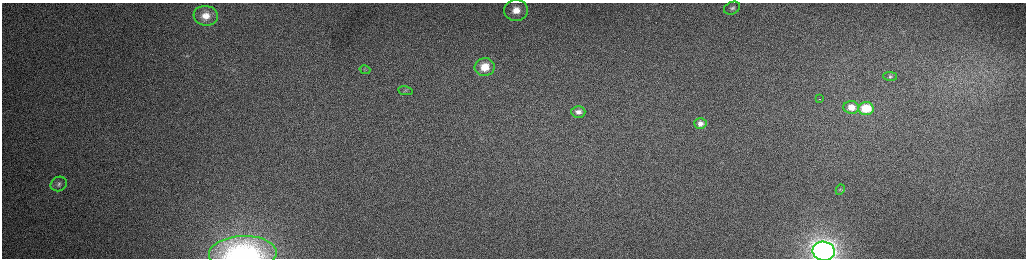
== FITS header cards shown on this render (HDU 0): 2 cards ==
NAXIS1  =                 2048 /fastest changing axis
NAXIS2  =                  512 /next to fastest changing axis

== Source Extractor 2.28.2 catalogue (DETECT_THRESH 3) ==
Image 2048 x 512 px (HDU 0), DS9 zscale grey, zoomed out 1/2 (1 PNG px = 2 x 2 image px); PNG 1028 x 260 px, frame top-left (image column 1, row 511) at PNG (2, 3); each listed source drawn as its Kron ellipse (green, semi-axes under 4 px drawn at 4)
Background 164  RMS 1.7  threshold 5.1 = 3 sigma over >= 5 px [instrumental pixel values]
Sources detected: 17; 1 cannot appear on this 1/2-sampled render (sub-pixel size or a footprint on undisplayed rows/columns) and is neither listed nor drawn; the other 16 listed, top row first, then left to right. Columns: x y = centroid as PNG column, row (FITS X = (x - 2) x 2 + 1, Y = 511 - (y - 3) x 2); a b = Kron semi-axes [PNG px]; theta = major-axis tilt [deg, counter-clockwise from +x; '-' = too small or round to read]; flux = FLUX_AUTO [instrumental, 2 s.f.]
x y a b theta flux
732 8 8 6 24 1100
516 10 12 10 1 6000
206 16 12 10 -7 4600
485 67 10 9 - 6900
365 70 5 2 - 240
890 76 7 4 -1 700
405 91 7 4 -9 660
819 99 2 1 - 250
851 107 7 6 - 3200
866 109 8 6 3 10000
578 112 7 6 - 1600
700 124 6 5 - 1700
59 184 8 7 - 1400
840 190 5 4 - 570
824 251 11 9 -9 190000
243 253 34 17 2 47000
At the frame edge (FLAGS 8, measured only in part): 2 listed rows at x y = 824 251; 243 253
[1 sub-pixel or undisplayed-footprint detection neither listed nor drawn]